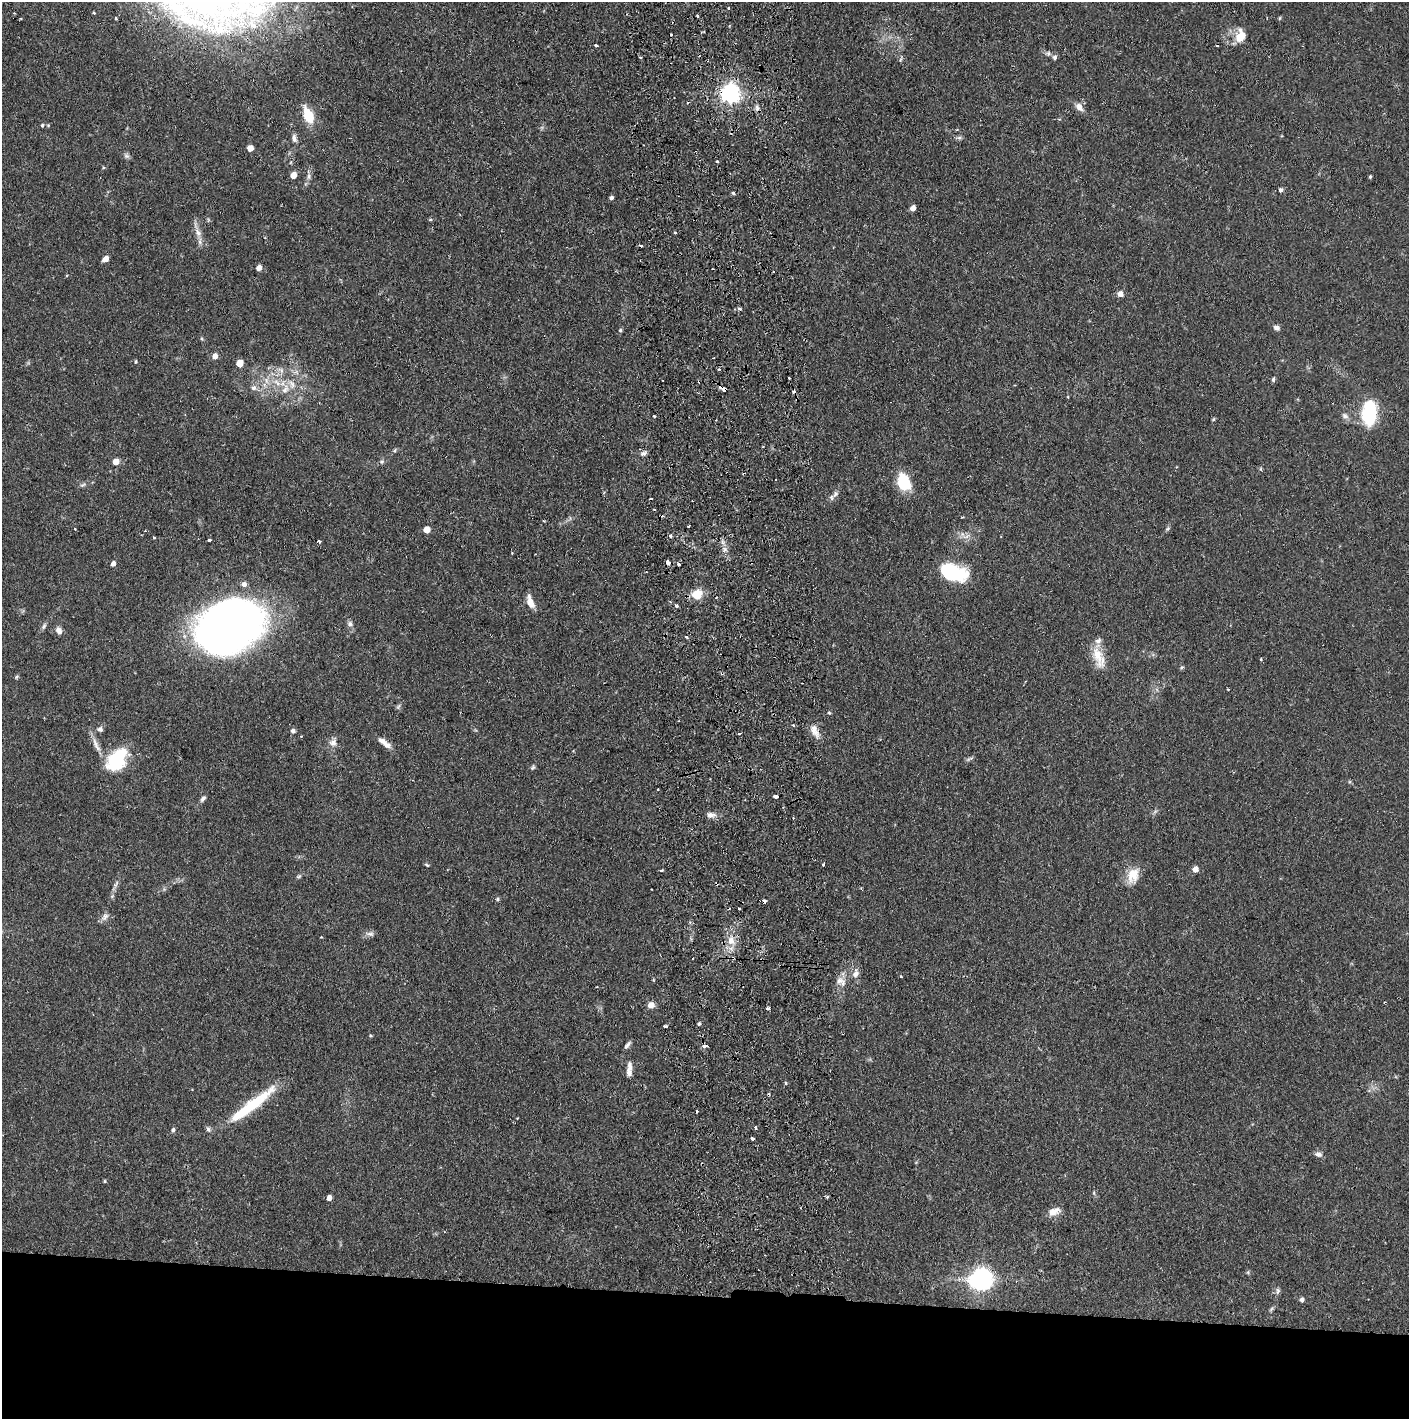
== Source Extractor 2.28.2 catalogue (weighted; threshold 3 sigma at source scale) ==
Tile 8 of 3 x 3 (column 2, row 3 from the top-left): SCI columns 1492-2898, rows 4-1420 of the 4390 x 4257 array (HDU 1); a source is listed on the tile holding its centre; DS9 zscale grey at full resolution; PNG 1411 x 1421 px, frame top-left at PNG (2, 2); no overlay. Shown black and unused: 9% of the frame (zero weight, under 2 of 3 exposures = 3% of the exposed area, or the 3 px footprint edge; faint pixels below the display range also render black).
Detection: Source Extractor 2.28.2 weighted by HDU 2 'WHT'; one run over the whole footprint, this tile lists its part. Background 0.076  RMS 0.0055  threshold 0.025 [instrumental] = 3 sigma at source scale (4.5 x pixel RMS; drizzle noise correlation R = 1.50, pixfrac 1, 0.05/0.05 arcsec/px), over >= 5 px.
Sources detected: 169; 3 inside a brighter object's white glare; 18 cosmic-ray / hot-pixel residue — not listed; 3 inside a brighter listed object's ellipse — not listed separately; the other 145 listed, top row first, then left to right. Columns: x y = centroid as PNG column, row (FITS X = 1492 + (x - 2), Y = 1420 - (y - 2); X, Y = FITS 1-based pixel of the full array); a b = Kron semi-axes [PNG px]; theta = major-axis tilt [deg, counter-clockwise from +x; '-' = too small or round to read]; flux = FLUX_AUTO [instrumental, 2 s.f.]
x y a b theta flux
728 8 4 2 - 0.46
14 13 2 2 - 0.5
94 13 3 3 - 0.6
697 16 3 2 - 0.78
1280 18 6 3 88 0.56
115 19 3 3 - 1.8
1240 36 12 9 72 11
596 45 3 3 - 0.95
1048 53 7 5 89 1.2
1055 57 7 6 - 1.5
641 58 3 3 - 1.3
901 59 6 4 70 0.77
730 94 7 7 - 290
1079 107 12 8 -49 3.7
757 108 7 6 - 1.8
308 115 18 10 -69 14
1059 119 4 3 - 0.54
42 125 5 4 - 0.78
294 138 11 6 -84 2.1
959 138 6 6 - 1.1
250 148 5 5 - 5.6
126 156 9 6 -40 1.4
717 161 3 3 - 6.5
293 175 5 5 - 5.7
309 176 10 5 83 2
1370 177 4 3 - 0.67
1281 190 5 4 - 1.5
733 193 5 3 - 0.77
611 198 5 4 - 1.4
913 208 5 4 - 3.5
198 233 13 7 -70 3.7
675 233 3 3 - 0.65
105 259 5 4 - 4.6
259 268 5 4 - 3.9
66 275 4 3 - 0.74
1120 294 6 6 - 3
739 308 3 3 - 4.8
1276 328 7 6 - 2
620 330 5 4 - 0.8
215 356 5 5 - 4.1
136 362 5 4 - 0.69
240 363 5 5 - 10
1273 379 6 4 80 1
266 381 9 4 -81 2
277 383 14 7 -48 5.2
292 384 13 8 -64 4.1
253 388 8 8 - 2.1
723 389 8 4 -33 2.7
1369 413 22 12 86 40
653 416 3 3 - 3.6
1345 416 9 6 -28 1.9
1213 419 5 4 - 0.69
395 450 7 4 47 0.85
643 453 8 6 19 1.8
116 462 5 5 - 7
382 462 7 6 - 1.2
1176 467 4 3 - 0.43
1261 469 6 3 -71 0.63
776 480 3 2 - 0.69
904 482 17 12 -67 22
82 485 9 4 26 1.2
835 494 11 7 50 2.3
689 526 3 2 - 0.58
75 529 3 3 - 0.46
1167 529 6 4 44 0.85
426 530 5 5 - 7
670 536 3 3 - 2.5
966 536 13 6 18 2.8
154 538 3 3 - 0.68
210 540 4 3 - 2.4
319 541 4 3 - 1.8
722 542 7 4 -71 1.4
668 562 5 3 - 9
113 564 5 4 - 2.3
678 564 3 3 - 1.9
956 574 28 19 -2 25
244 584 6 6 - 2.6
697 594 13 11 20 8.4
530 602 17 7 -70 4.7
676 606 4 3 - 1.8
350 624 9 7 -44 1.8
230 625 56 37 24 520
44 626 10 5 65 1.4
59 630 9 7 -60 2.7
686 637 5 3 - 0.82
1098 655 25 14 -72 11
1261 659 4 3 - 0.45
1182 667 6 4 44 0.76
17 677 6 4 60 0.74
1228 689 2 2 - 0.51
829 713 5 4 - 0.61
793 725 3 3 - 1.1
814 728 12 10 75 4.5
100 729 7 7 - 1.7
293 731 6 6 - 1.5
739 734 3 2 - 2.2
333 743 11 10 - 3.4
384 743 20 6 -37 4.5
96 745 25 6 -65 5
970 759 13 3 22 1
117 761 28 20 19 26
533 767 6 5 - 0.9
776 796 5 3 - 3
203 799 10 5 49 1.5
711 815 11 8 -1 2.9
823 864 3 2 - 0.89
427 865 7 3 -35 0.71
1195 869 5 4 - 4.8
661 870 4 3 - 0.76
1133 875 20 15 68 9.1
299 876 8 4 35 0.94
112 896 5 5 - 0.88
497 899 5 5 - 0.95
105 917 13 7 51 2.5
370 934 12 7 -4 2.1
321 937 3 3 - 0.37
731 941 12 10 -80 6.4
856 974 10 7 65 2.8
901 976 3 3 - 0.67
839 981 13 11 9 4.5
597 987 3 2 - 0.48
651 1005 8 7 - 3.5
768 1008 4 3 - 1.6
699 1024 4 4 - 0.96
665 1026 4 3 - 1.7
370 1035 4 4 - 0.59
627 1045 10 4 50 1.5
705 1046 6 3 1 2.7
629 1066 14 7 -87 2.8
251 1105 64 10 38 31
756 1127 3 3 - 2.3
208 1129 8 5 -67 1.4
173 1130 6 5 - 1.1
752 1138 4 3 - 3
1318 1154 10 6 -12 2
104 1181 4 4 - 0.56
1094 1193 6 4 -73 0.69
827 1197 3 3 - 0.95
329 1198 5 4 - 3.2
1054 1212 15 9 28 5.1
1248 1272 6 4 73 0.64
979 1280 7 6 - 220
1278 1291 9 5 80 1.4
1302 1300 5 4 - 1.9
1271 1309 9 4 51 1
Overlapping masked pixels (flux is a lower limit): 3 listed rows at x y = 730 94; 723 389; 776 796